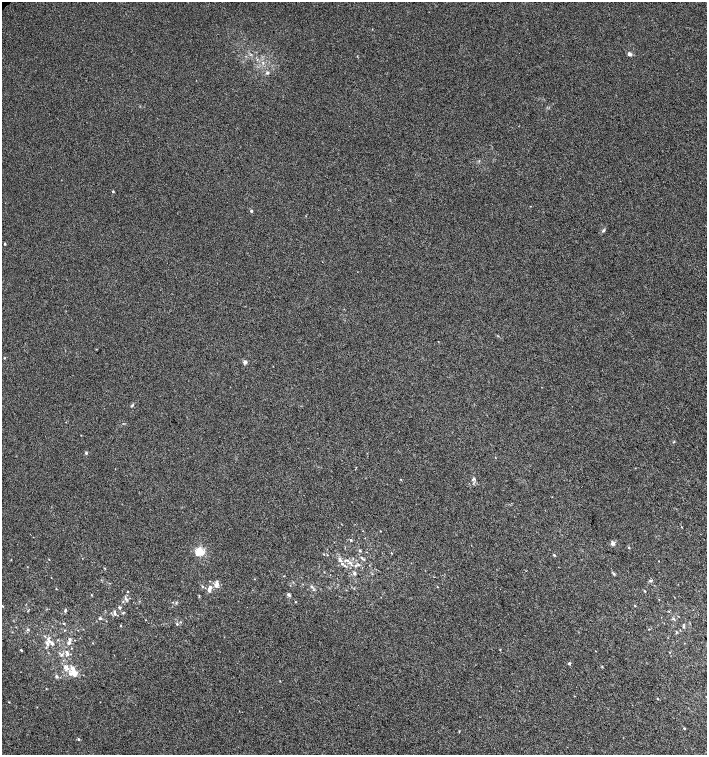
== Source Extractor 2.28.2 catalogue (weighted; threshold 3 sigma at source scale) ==
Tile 6 of 4 x 4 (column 2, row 2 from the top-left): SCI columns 1568-2976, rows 3019-4523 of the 6016 x 6029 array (HDU 1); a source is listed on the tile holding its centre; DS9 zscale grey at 2 x 2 block average (1 PNG px = mean of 2 x 2 image px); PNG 709 x 757 px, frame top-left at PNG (2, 2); no overlay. Shown black and unused: <1% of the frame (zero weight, under 3 of 4 exposures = <1% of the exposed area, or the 3 px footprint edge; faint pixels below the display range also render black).
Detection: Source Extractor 2.28.2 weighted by HDU 2 'WHT'; one run over the whole footprint, this tile lists its part. Background 0.00421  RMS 0.0043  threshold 0.0193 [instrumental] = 3 sigma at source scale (4.5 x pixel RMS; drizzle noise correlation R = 1.50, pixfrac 1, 0.0396/0.0396 arcsec/px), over >= 5 px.
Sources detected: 84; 1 coinciding with a brighter row at this scale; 7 inside a brighter listed object's ellipse — not listed separately; the other 76 listed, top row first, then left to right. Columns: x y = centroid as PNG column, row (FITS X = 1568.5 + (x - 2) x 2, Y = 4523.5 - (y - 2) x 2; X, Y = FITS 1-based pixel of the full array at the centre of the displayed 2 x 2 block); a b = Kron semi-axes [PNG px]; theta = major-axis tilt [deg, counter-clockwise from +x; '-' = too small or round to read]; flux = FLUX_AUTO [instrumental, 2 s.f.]
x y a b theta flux
629 54 3 3 - 3.9
263 62 3 2 - 0.69
267 73 4 4 - 1.7
113 191 3 2 - 0.82
251 211 3 3 - 0.95
603 231 5 3 - 1.3
5 244 3 2 - 0.83
4 358 3 2 - 0.44
245 362 5 4 - 2.2
132 405 4 2 - 0.95
674 442 3 2 - 0.64
86 453 4 3 - 1.1
474 478 5 3 - 1.2
401 479 2 2 - 0.48
351 540 3 2 - 0.93
613 544 5 4 - 2.2
629 547 3 2 - 0.85
360 550 3 2 - 1.2
199 551 3 3 - 90
323 554 2 2 - 0.49
554 555 3 2 - 0.83
361 557 4 2 - 0.84
49 559 2 2 - 0.41
364 559 3 2 - 0.85
11 560 3 2 - 0.37
347 560 4 3 - 1.4
351 563 4 3 - 1.4
342 564 3 3 - 0.92
356 565 3 3 - 1
345 566 4 2 - 0.97
354 573 3 3 - 2.2
614 574 3 2 - 0.87
650 581 3 3 - 1.3
217 584 7 4 -84 4.2
202 586 3 2 - 0.94
311 587 3 3 - 1.6
437 587 2 2 - 0.35
210 588 11 5 76 4.4
56 589 3 2 - 0.41
645 591 3 2 - 0.65
127 592 2 2 - 0.59
91 595 3 2 - 0.53
288 595 3 3 - 2.8
123 601 2 2 - 0.57
176 602 3 3 - 0.76
634 605 3 2 - 0.58
2 606 4 2 - 0.5
120 608 4 3 - 1.2
65 610 3 3 - 0.94
668 611 3 2 - 0.56
123 613 3 2 - 0.75
115 614 3 3 - 1.6
100 618 4 3 - 1.2
180 622 3 2 - 0.6
64 624 2 2 - 0.68
177 624 3 3 - 1.1
121 625 3 2 - 0.66
683 627 3 3 - 1.1
28 629 3 2 - 0.96
677 632 3 3 - 0.85
48 638 6 3 50 1.7
69 642 5 3 - 1.7
47 643 4 3 - 2
52 644 3 2 - 2.7
21 650 2 2 - 1
67 653 5 3 - 2.3
62 655 4 3 - 1.3
569 663 3 3 - 0.99
66 667 7 4 19 3
74 673 7 5 -75 7
56 676 3 3 - 1.9
46 689 2 2 - 0.41
657 699 3 2 - 0.57
9 702 2 2 - 0.48
684 728 2 2 - 0.83
78 739 3 3 - 0.92
Diffuse or blended objects may show on this block-average render without a row.